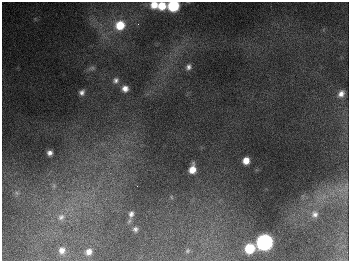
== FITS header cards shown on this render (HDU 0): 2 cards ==
NAXIS1  =                  347
NAXIS2  =                  259

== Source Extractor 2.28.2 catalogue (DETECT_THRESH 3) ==
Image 347 x 259 px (HDU 0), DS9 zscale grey, 1 PNG px = 1 image px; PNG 351 x 263 px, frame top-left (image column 1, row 259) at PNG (2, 2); no overlay
Background 677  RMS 50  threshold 150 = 3 sigma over >= 5 px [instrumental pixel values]
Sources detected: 27; all 27 listed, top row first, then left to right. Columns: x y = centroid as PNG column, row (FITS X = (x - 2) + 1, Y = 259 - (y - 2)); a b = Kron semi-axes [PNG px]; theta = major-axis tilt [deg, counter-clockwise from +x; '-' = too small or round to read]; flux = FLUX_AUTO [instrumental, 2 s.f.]
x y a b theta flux
154 5 7 7 - 4.0e+04
162 6 7 7 - 6.2e+04
173 6 8 7 - 2.5e+05
138 24 3 3 - 3.2e+03
120 25 10 9 - 8.5e+04
188 67 7 6 - 1.2e+04
92 68 8 6 3 7.2e+03
116 80 7 7 - 1.2e+04
125 89 7 6 - 2.2e+04
82 92 6 5 - 1.3e+04
341 94 8 6 57 2.0e+04
50 153 5 5 - 1.5e+04
246 161 6 6 - 3.4e+04
192 169 8 6 79 4.0e+04
54 186 8 6 90 1.1e+04
346 187 17 5 79 2.0e+04
17 193 6 6 - 7.7e+03
171 197 6 3 -71 3.8e+03
131 214 9 7 72 1.6e+04
315 214 11 10 - 2.2e+04
61 217 12 9 23 2.7e+04
135 229 6 5 - 9.0e+03
264 242 8 8 - 1.1e+06
249 248 7 7 - 1.2e+05
62 250 7 6 - 1.8e+04
187 251 6 5 - 4.7e+03
89 252 6 5 - 1.8e+04
At the frame edge (FLAGS 8, measured only in part): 1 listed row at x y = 173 6